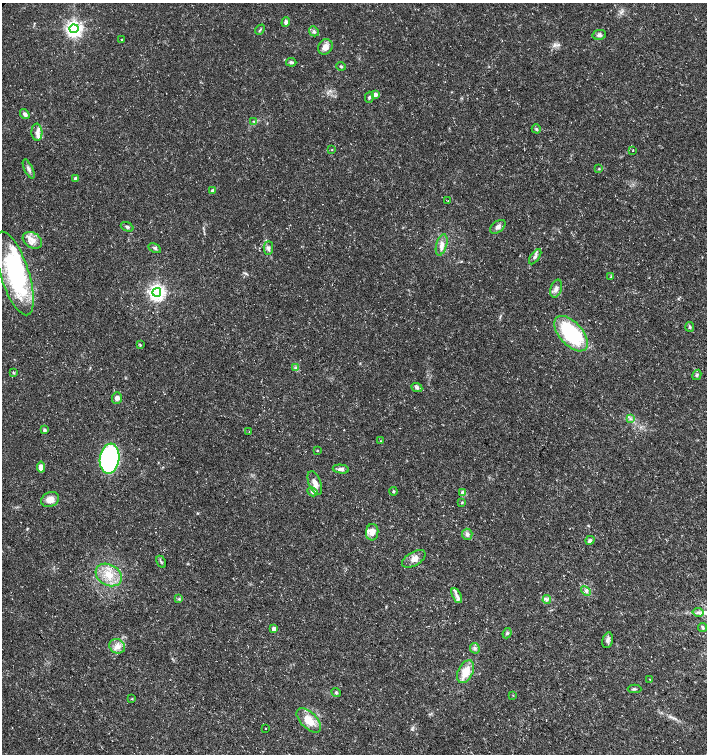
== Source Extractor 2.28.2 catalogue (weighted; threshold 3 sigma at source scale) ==
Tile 6 of 4 x 4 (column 2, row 2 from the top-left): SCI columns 1573-2981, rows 3018-4521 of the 6027 x 6026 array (HDU 1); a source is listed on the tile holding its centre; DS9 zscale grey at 2 x 2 block average (1 PNG px = mean of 2 x 2 image px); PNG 709 x 756 px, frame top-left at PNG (2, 3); each listed source drawn as its Kron ellipse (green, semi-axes under 4 px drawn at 4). Shown black and unused: <1% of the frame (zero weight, under 3 of 5 exposures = <1% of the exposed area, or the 3 px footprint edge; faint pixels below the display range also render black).
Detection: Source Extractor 2.28.2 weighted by HDU 2 'WHT'; one run over the whole footprint, this tile lists its part. Background 0.0133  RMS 0.0019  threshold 0.00841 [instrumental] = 3 sigma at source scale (4.5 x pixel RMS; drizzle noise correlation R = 1.50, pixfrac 1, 0.0396/0.0396 arcsec/px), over >= 5 px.
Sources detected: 87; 2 inside a brighter object's white glare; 1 cosmic-ray / hot-pixel residue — neither listed nor drawn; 4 inside a brighter listed object's ellipse — not listed separately; the other 80 listed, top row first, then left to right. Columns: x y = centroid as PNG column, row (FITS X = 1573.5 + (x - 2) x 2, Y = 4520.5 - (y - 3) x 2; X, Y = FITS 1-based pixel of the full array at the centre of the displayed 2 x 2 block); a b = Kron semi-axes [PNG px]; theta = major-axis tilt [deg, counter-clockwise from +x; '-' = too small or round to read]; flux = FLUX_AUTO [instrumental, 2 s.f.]
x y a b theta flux
286 22 5 4 - 1.1
74 29 4 4 - 180
260 30 6 2 50 0.47
314 31 5 4 - 0.9
599 35 7 5 10 1.3
122 39 2 2 - 0.51
325 47 8 7 - 2.9
291 62 5 3 - 0.91
341 66 4 3 - 0.6
375 95 3 3 - 3.2
369 97 5 3 - 0.68
25 114 5 4 - 1.4
254 121 3 3 - 0.42
536 129 5 3 - 0.67
37 132 8 5 -86 2.2
332 150 3 2 - 0.25
633 150 3 2 - 0.22
29 169 10 3 -65 1.3
599 169 3 2 - 0.31
76 178 3 2 - 1.9
213 191 3 3 - 0.91
448 201 2 2 - 0.18
127 227 7 3 -21 0.88
498 227 9 5 38 1.7
32 240 10 7 -31 3.3
442 245 11 5 74 2.6
155 248 7 3 -28 0.74
268 248 7 4 88 1.4
535 257 9 4 55 1.2
15 273 44 14 -72 54
611 277 3 2 - 0.29
556 288 9 5 73 1.9
157 292 4 4 - 170
690 327 5 3 - 0.63
571 334 21 11 -48 37
140 345 3 3 - 0.4
296 368 4 2 - 0.56
14 373 3 2 - 0.4
697 375 5 3 - 0.64
417 388 6 4 -25 1
117 398 6 5 - 1.8
630 419 3 2 - 0.49
44 430 3 3 - 0.87
249 432 3 2 - 0.22
381 441 3 2 - 0.26
317 450 3 3 - 0.38
110 459 15 9 81 87
41 467 5 4 - 2.9
341 469 8 4 -7 1.6
315 483 12 6 -68 3.1
393 491 4 3 - 0.45
312 492 5 4 - 1
463 493 3 3 - 5.5
50 500 9 7 23 4.3
462 502 3 3 - 0.36
372 532 8 6 85 3.8
467 534 5 5 - 1.5
590 540 5 4 - 1.2
414 559 13 6 30 3
161 562 6 2 -60 0.59
109 575 14 10 -30 7.9
586 591 5 3 - 0.92
457 595 8 3 -64 1.4
179 599 3 2 - 0.42
547 600 4 3 - 0.87
698 612 5 2 - 0.58
703 628 5 3 - 0.62
274 629 3 3 - 3.6
507 633 5 3 - 0.71
608 640 8 5 75 1.5
117 646 8 7 - 2.8
475 648 5 4 - 1.1
466 672 12 7 63 7.1
650 679 3 2 - 0.21
635 689 7 2 -1 0.6
336 693 5 3 - 0.59
513 695 3 2 - 0.25
132 699 3 2 - 0.25
309 720 15 8 -44 7.7
266 729 2 2 - 0.81
Diffuse or blended objects may show on this block-average render without a row.